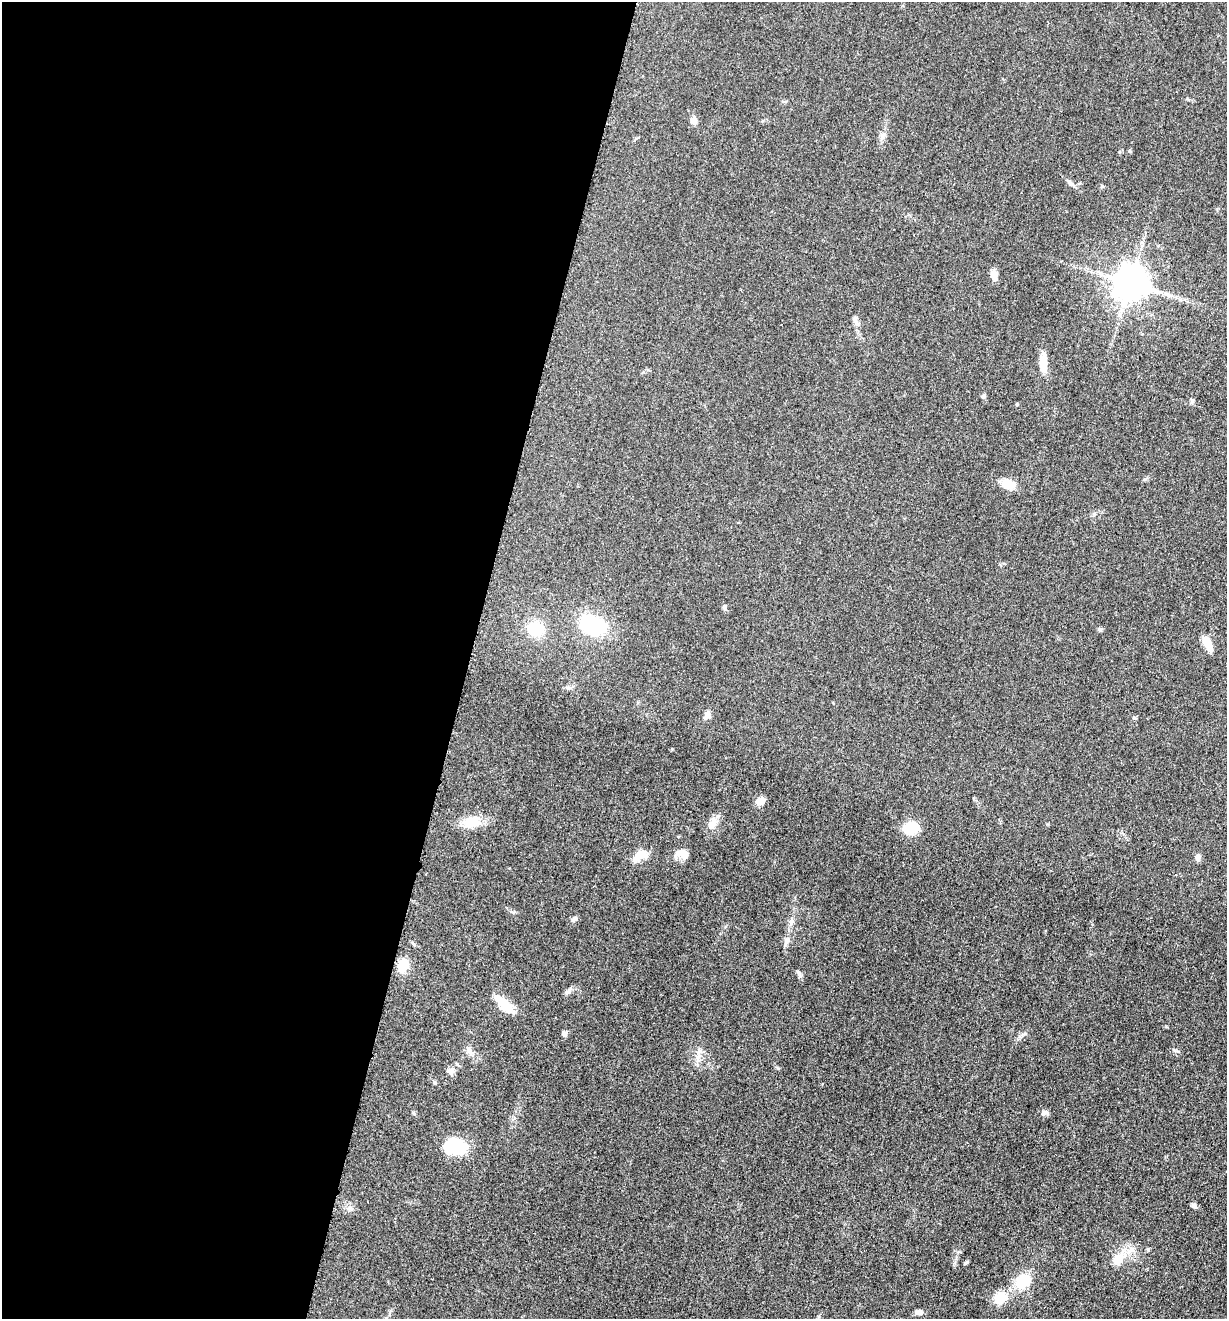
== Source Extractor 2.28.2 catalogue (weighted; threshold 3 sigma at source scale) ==
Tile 5 of 4 x 4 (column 1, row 2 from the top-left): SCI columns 263-1487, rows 2648-3964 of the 5302 x 5291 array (HDU 1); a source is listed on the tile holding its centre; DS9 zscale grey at full resolution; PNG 1229 x 1321 px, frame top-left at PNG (2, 2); no overlay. Shown black and unused: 38% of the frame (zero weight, under 3 of 5 exposures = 1% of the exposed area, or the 3 px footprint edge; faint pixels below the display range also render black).
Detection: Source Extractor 2.28.2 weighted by HDU 2 'WHT'; one run over the whole footprint, this tile lists its part. Background 0.0509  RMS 0.0058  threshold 0.0263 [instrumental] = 3 sigma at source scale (4.5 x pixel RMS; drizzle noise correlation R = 1.50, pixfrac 1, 0.05/0.05 arcsec/px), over >= 5 px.
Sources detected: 49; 1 inside a brighter object's white glare — not listed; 1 inside a brighter listed object's ellipse — not listed separately; the other 47 listed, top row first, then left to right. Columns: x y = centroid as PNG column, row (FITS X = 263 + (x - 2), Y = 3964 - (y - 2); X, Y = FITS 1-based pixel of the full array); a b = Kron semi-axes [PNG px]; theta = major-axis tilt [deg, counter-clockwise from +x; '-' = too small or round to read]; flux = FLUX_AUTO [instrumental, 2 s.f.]
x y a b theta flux
784 102 6 4 0 0.74
693 121 8 7 - 3.4
1129 151 6 3 -71 0.57
1070 182 8 5 -59 1.3
994 275 11 7 -85 4.5
1130 283 10 9 - 1400
855 318 8 7 - 1.7
1043 363 27 9 -89 7.1
983 396 6 5 - 1.2
1008 484 18 12 -20 6.6
724 608 7 5 -66 1.3
592 625 25 16 -27 41
536 629 13 12 - 19
1100 630 6 5 - 0.94
1207 643 17 7 -62 8.3
707 715 9 8 - 2.7
760 801 11 8 40 4
472 822 19 15 1 11
712 824 18 10 62 5
911 828 16 13 13 13
680 852 19 10 18 5.3
639 856 20 10 34 8.5
1198 857 8 7 - 1.8
574 919 9 6 27 1.5
791 923 10 6 74 2.2
786 941 9 6 63 1.8
413 944 9 3 -50 0.75
403 965 15 10 62 10
799 974 12 4 -63 1.4
568 991 13 5 42 1.9
503 1004 25 10 -46 13
564 1034 7 5 -77 1.6
470 1052 7 4 -19 1.6
698 1057 16 7 86 3.9
450 1071 9 8 - 2.6
434 1082 6 4 -83 0.79
414 1113 5 4 - 0.85
1045 1113 13 6 -2 1.8
454 1144 23 20 -1 23
1194 1206 7 6 - 1.4
349 1208 6 6 - 1.4
1132 1250 10 9 - 4.2
1118 1259 15 11 60 9.2
966 1262 6 4 31 0.75
1023 1281 18 12 43 17
1000 1298 14 13 - 10
919 1312 8 7 - 2.2
Unlisted compact peaks at least as high as the median listed source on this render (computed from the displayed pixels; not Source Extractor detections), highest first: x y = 1175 1050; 1023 1034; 513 912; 778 1068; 672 749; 1192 400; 1166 1026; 1017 404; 1134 718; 1145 479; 954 1263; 1119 152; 1102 186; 1047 824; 960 1252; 882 136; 1094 514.